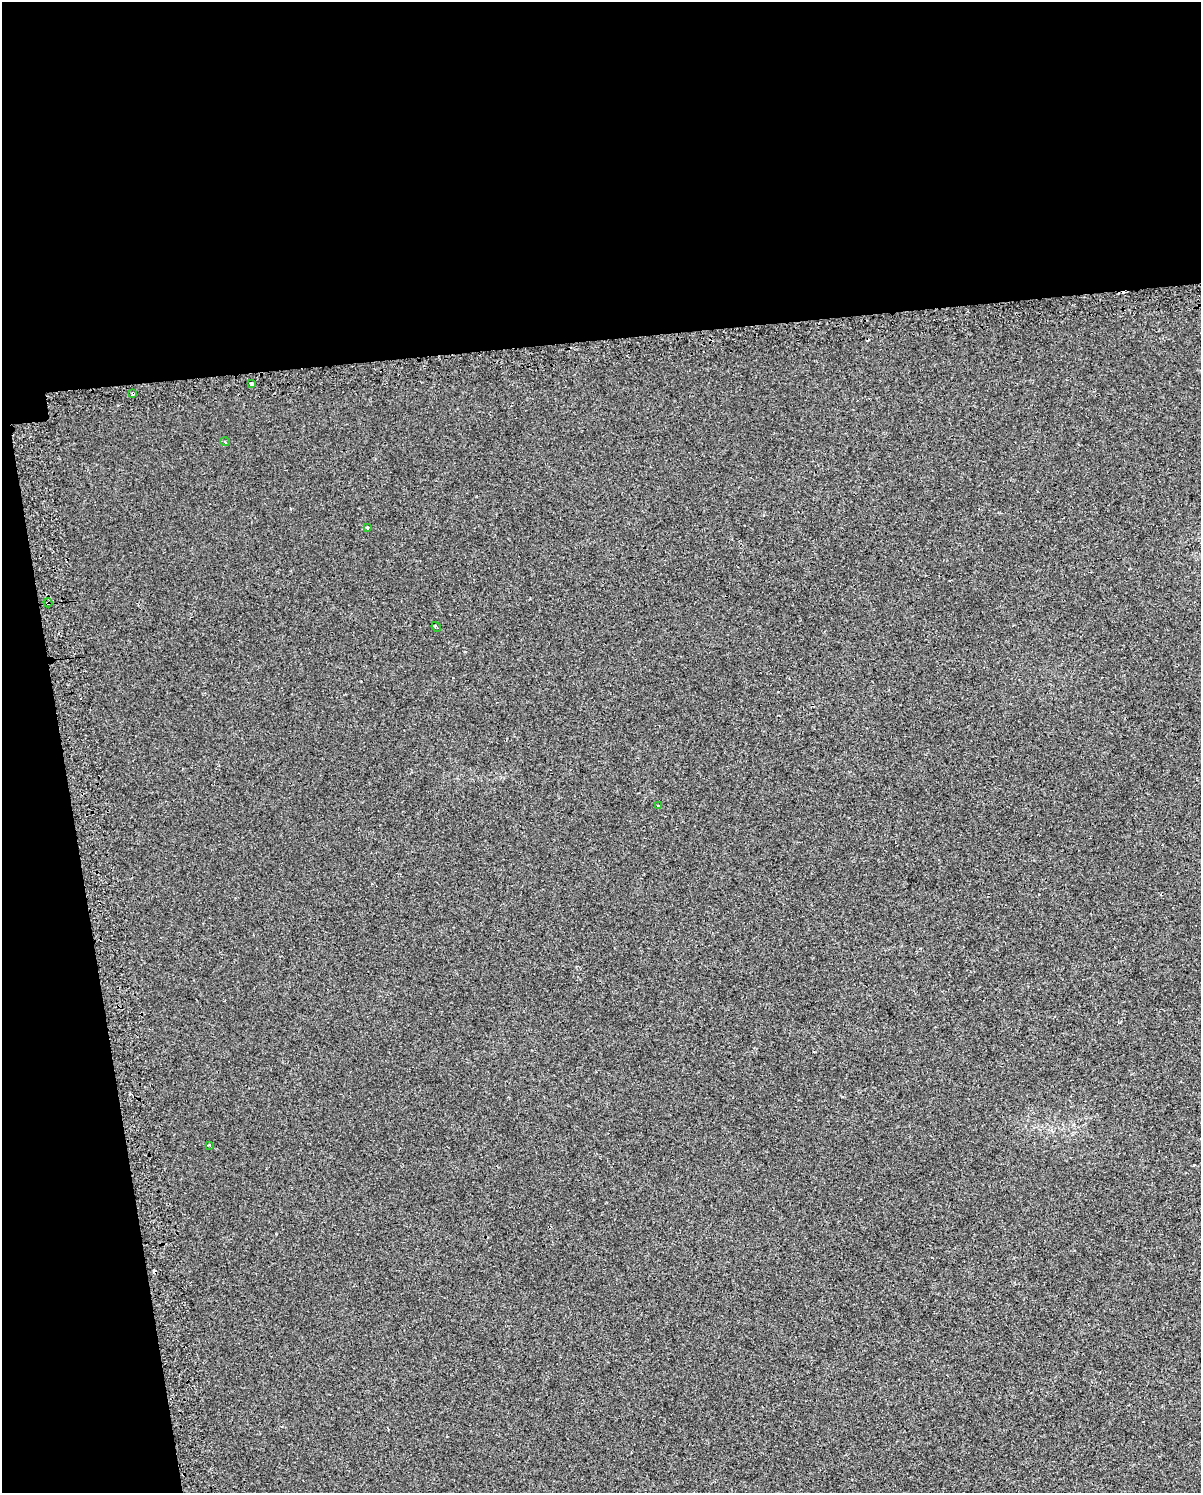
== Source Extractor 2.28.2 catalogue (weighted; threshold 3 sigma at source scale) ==
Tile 1 of 4 x 3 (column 1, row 1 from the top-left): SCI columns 40-1238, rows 3037-4527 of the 4875 x 4627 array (HDU 1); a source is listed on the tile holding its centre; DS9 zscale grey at full resolution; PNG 1203 x 1495 px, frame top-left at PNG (2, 2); each listed source drawn as its Kron ellipse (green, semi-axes under 4 px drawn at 4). Shown black and unused: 28% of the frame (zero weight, under 2 of 3 exposures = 3% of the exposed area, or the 3 px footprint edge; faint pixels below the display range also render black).
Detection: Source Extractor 2.28.2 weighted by HDU 2 'WHT'; one run over the whole footprint, this tile lists its part. Background 0.00321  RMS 0.0041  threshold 0.0183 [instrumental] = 3 sigma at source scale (4.5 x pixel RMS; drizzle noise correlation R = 1.50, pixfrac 1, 0.0396/0.0396 arcsec/px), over >= 5 px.
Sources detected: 12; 4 cosmic-ray / hot-pixel residue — neither listed nor drawn; the other 8 listed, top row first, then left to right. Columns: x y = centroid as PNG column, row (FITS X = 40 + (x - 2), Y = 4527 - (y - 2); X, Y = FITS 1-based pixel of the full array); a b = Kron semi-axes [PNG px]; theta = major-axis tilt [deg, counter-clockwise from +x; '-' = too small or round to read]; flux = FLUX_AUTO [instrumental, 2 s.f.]
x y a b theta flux
252 384 4 3 - 5.5
133 393 3 3 - 1.1
225 442 5 3 - 0.45
367 527 4 3 - 0.57
48 603 4 3 - 0.4
436 627 5 3 - 1.4
659 806 3 3 - 1.4
209 1145 3 2 - 0.53
Overlapping masked pixels (flux is a lower limit): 2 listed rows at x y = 133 393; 48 603